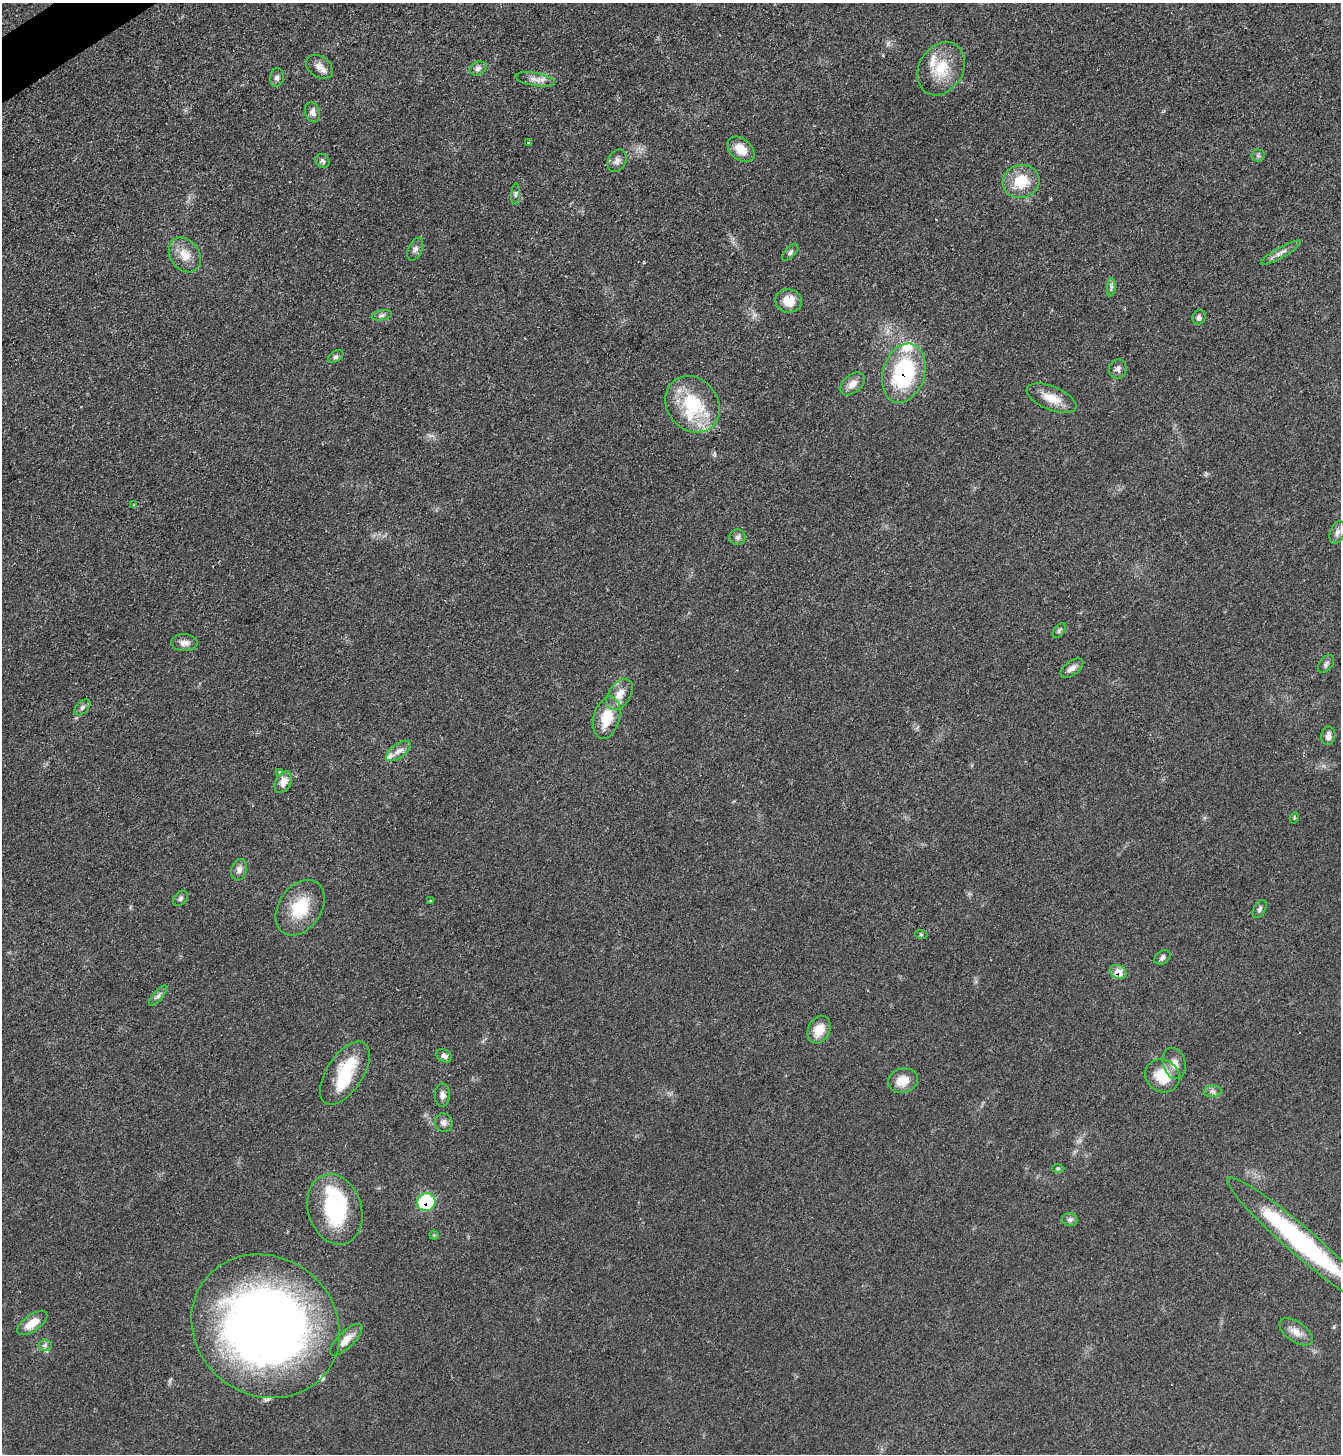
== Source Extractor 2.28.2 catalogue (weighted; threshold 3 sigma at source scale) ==
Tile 11 of 4 x 4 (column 3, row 3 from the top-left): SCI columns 2832-4170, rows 1453-2904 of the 5801 x 5809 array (HDU 1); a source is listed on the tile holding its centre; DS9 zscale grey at full resolution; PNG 1343 x 1456 px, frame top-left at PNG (2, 3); each listed source drawn as its Kron ellipse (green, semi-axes under 4 px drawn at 4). Shown black and unused: <1% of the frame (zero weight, under 2 of 3 exposures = <1% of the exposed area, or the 3 px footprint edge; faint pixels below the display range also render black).
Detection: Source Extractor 2.28.2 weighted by HDU 2 'WHT'; one run over the whole footprint, this tile lists its part. Background 0.0505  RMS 0.0069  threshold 0.0312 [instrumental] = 3 sigma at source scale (4.5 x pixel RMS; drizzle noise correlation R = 1.50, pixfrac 1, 0.05/0.05 arcsec/px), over >= 5 px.
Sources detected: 80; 1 inside a brighter object's white glare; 1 cosmic-ray / hot-pixel residue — neither listed nor drawn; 7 inside a brighter listed object's ellipse — not listed separately; the other 71 listed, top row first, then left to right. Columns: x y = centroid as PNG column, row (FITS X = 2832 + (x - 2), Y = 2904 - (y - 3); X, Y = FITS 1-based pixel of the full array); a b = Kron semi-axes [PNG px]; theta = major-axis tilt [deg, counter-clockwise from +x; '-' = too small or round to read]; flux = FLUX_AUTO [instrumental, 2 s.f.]
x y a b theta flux
319 67 15 10 -36 5.2
478 68 9 6 26 2.5
941 69 28 22 59 23
277 78 9 7 82 2.3
535 79 20 6 -10 5.2
313 112 10 7 -74 3.6
528 143 3 3 - 0.59
741 149 15 10 -41 10
1258 155 6 6 - 1.5
322 161 8 6 -39 1.9
617 161 12 8 63 3.4
1021 181 18 16 14 20
516 194 10 4 85 1.4
415 249 12 6 66 2.7
790 252 10 5 46 1.7
1281 253 23 5 30 4.2
185 255 19 14 -54 11
1111 287 9 4 85 1.7
789 301 13 11 -10 11
382 315 10 5 11 2.1
1199 317 7 6 - 2.2
336 357 8 5 33 1.6
1118 369 9 9 - 3.2
904 373 30 21 74 73
853 384 14 9 41 5.9
1052 398 26 11 -23 11
692 404 30 25 -51 43
134 505 3 3 - 1.1
1337 532 12 7 72 3.1
737 537 8 8 - 2.4
1059 630 9 5 53 1.5
184 643 13 8 -3 4.4
1326 664 10 6 51 2
1072 668 13 7 36 4
620 694 17 11 56 8.5
82 707 10 6 44 2
607 718 21 13 74 19
1328 736 9 7 82 3.5
398 751 14 7 36 4
279 772 3 3 - 1.5
283 782 11 7 60 6.4
1294 818 6 3 73 0.75
239 870 11 7 74 3.6
180 898 9 6 44 2
430 901 3 2 - 1.7
300 908 30 21 56 26
1260 909 10 5 59 1.8
921 934 6 4 -19 0.8
1163 957 9 6 33 2
1118 972 9 6 -26 8.4
158 996 12 4 49 2.2
819 1030 14 10 63 11
444 1056 8 6 -31 3.6
1174 1063 16 11 -75 6.7
345 1073 36 18 57 31
1162 1076 18 16 -35 18
903 1081 15 12 15 10
1213 1091 9 5 5 2.1
442 1095 11 7 90 3.5
444 1123 9 9 - 3.2
1058 1168 6 4 1 0.96
426 1202 9 9 - 42
335 1209 36 27 -73 59
1070 1220 8 6 -11 1.9
434 1235 4 4 - 0.82
1302 1242 97 14 -41 120
32 1323 17 8 35 10
266 1326 76 69 -36 580
1296 1332 19 10 -35 6.6
346 1340 21 8 44 8.4
45 1345 6 6 - 1.8
Overlapping masked pixels (flux is a lower limit): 4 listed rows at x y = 1118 369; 904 373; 1118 972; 426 1202
Isophote crosses this tile's border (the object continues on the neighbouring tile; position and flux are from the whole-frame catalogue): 1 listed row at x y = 1302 1242